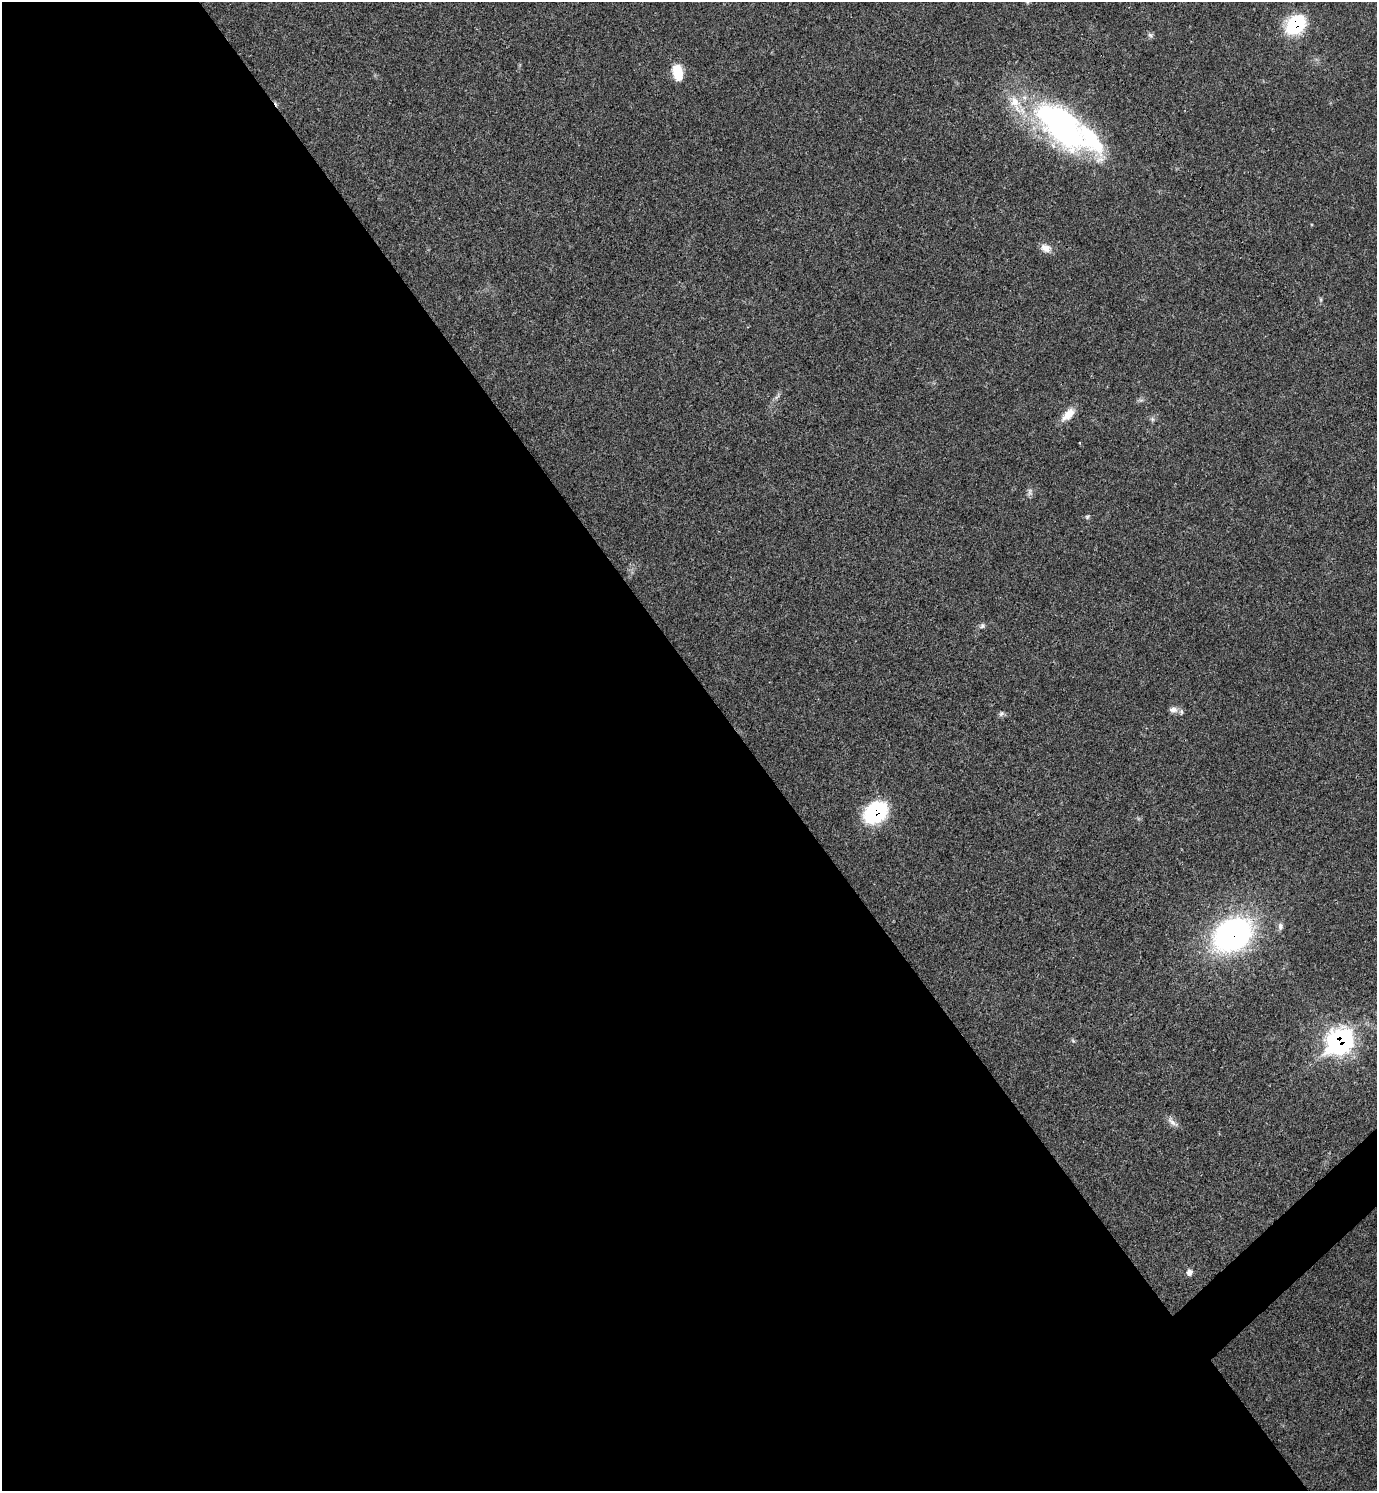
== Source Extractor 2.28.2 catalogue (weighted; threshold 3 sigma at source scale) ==
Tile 9 of 4 x 4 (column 1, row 3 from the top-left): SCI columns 300-1674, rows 1491-2979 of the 5958 x 5961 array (HDU 1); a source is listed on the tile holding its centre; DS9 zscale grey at full resolution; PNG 1379 x 1493 px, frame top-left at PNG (2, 2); no overlay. Shown black and unused: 55% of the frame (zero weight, under 3 of 4 exposures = <1% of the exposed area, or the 3 px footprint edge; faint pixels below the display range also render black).
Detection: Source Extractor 2.28.2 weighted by HDU 2 'WHT'; one run over the whole footprint, this tile lists its part. Background 0.0204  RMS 0.0022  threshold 0.00997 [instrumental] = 3 sigma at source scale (4.5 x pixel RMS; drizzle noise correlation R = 1.50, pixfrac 1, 0.05/0.05 arcsec/px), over >= 5 px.
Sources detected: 26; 2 inside a brighter object's white glare — not listed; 2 inside a brighter listed object's ellipse — not listed separately; the other 22 listed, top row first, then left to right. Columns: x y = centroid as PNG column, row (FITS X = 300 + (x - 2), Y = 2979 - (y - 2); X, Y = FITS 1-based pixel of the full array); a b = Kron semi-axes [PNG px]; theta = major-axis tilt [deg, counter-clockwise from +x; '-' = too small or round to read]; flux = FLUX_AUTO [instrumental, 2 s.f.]
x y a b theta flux
1296 24 18 13 45 19
1151 35 9 6 -41 0.53
677 72 17 10 -79 5.3
1063 126 88 34 -35 54
1046 248 14 10 -19 1.9
1321 300 8 3 -71 0.35
777 396 16 4 51 0.76
1141 400 8 4 0 0.48
1068 414 21 10 45 2.9
1152 419 8 5 85 0.51
1030 492 12 7 81 0.82
1087 516 7 6 - 0.42
982 626 9 6 30 0.63
1173 710 11 9 0 1.3
1001 714 8 6 39 0.59
876 812 22 16 38 21
1280 926 11 7 -83 0.85
1232 935 34 26 32 70
1073 1041 6 4 -20 0.31
1339 1041 14 11 43 100
1173 1122 19 6 -38 1.3
1189 1272 7 7 - 1.1
Overlapping masked pixels (flux is a lower limit): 4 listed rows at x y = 1296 24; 876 812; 1232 935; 1339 1041